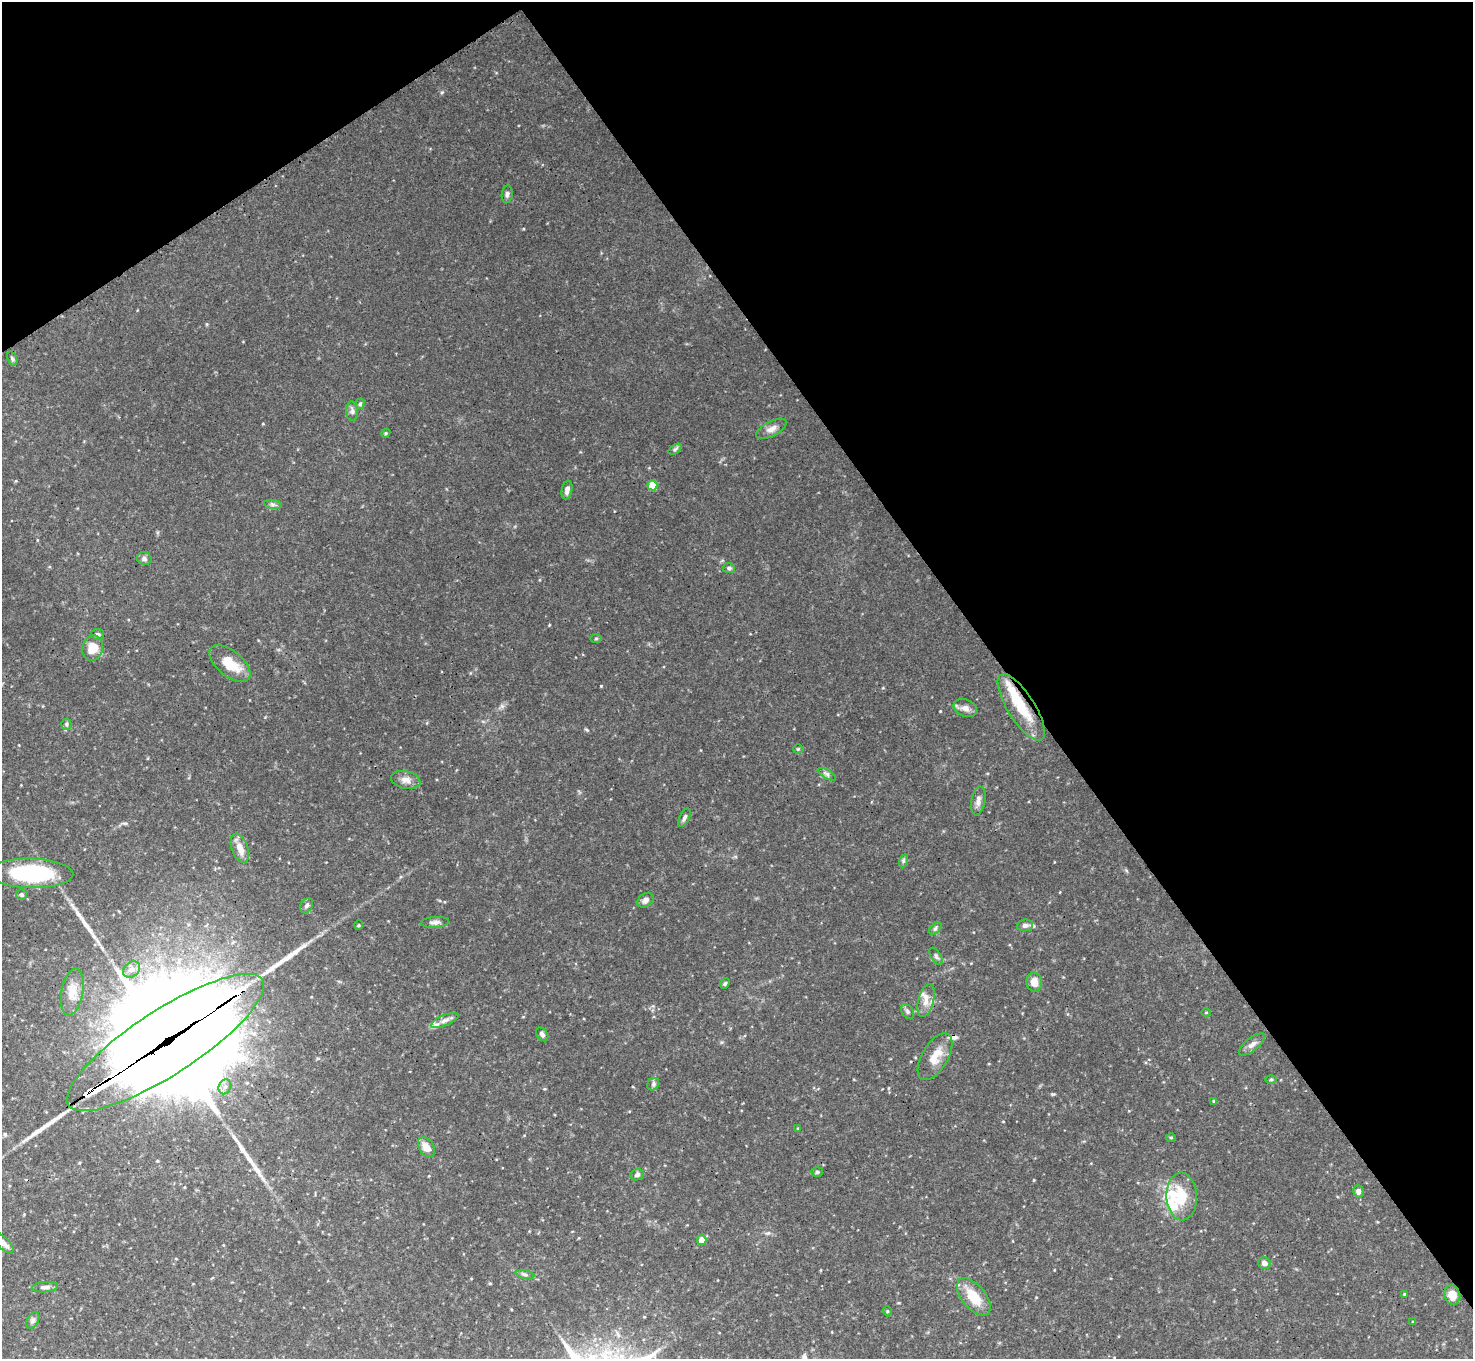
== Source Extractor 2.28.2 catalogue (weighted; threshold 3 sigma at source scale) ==
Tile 3 of 4 x 4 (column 3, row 1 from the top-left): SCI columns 2958-4428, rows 4392-5748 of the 5915 x 5917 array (HDU 1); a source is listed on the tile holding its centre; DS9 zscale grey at full resolution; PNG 1475 x 1361 px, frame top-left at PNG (2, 2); each listed source drawn as its Kron ellipse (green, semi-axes under 4 px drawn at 4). Shown black and unused: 36% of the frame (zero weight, under 3 of 4 exposures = <1% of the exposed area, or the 3 px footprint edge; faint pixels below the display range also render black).
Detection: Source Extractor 2.28.2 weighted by HDU 2 'WHT'; one run over the whole footprint, this tile lists its part. Background 0.133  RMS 0.0052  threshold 0.0235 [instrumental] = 3 sigma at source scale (4.5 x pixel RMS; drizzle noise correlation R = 1.50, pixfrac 1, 0.05/0.05 arcsec/px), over >= 5 px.
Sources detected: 80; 1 inside a brighter object's white glare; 1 cosmic-ray / hot-pixel residue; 4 long thin detections or spike segments (spike, bleed or trail) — neither listed nor drawn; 5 inside a brighter listed object's ellipse — not listed separately; the other 69 listed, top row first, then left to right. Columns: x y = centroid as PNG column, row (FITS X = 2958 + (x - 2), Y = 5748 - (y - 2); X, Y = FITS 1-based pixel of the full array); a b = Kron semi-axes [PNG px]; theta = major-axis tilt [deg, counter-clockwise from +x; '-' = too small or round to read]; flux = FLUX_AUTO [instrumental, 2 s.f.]
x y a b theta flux
507 194 9 5 84 1.4
12 359 8 4 -71 0.91
360 404 5 4 - 0.91
352 411 9 6 -87 1.5
771 429 16 7 28 3.2
386 433 5 3 - 0.53
675 449 7 4 37 0.97
652 485 5 5 - 11
567 490 9 5 78 2.1
273 504 9 4 -8 1.3
144 559 7 6 - 1.7
729 568 6 5 - 1
98 634 6 5 - 1
596 639 5 3 - 0.54
93 648 13 10 76 8.7
230 664 24 12 -39 12
1021 707 38 13 -58 18
965 708 12 8 -22 2.9
66 724 5 5 - 0.87
798 749 4 4 - 0.57
827 774 10 4 -29 1.3
406 780 15 8 -11 3.5
978 801 14 7 79 2.7
684 818 10 5 63 1.3
240 848 15 8 -70 5.3
903 861 6 4 72 0.88
31 873 42 15 -1 54
21 895 5 5 - 1.1
645 900 9 6 36 1.9
307 905 8 6 59 1.4
435 922 14 5 3 2
359 925 5 3 - 0.47
1025 925 8 6 10 1.6
935 928 7 4 45 1.1
936 956 10 5 -57 1.2
132 969 9 7 41 2.5
1034 982 9 7 -86 4.7
725 984 6 4 49 0.79
72 992 24 10 80 6.4
926 1000 17 7 75 4.3
907 1011 8 5 -60 1.2
1206 1012 5 3 - 0.46
445 1020 15 5 23 2.4
542 1034 7 5 -54 1.4
165 1042 115 32 33 20000
1252 1045 16 6 38 2.7
935 1057 26 13 59 8.8
1271 1079 6 3 1 0.58
653 1084 6 5 - 1.2
225 1087 8 6 68 2.1
1214 1101 4 4 - 0.65
798 1129 4 3 - 0.49
1171 1137 5 3 - 0.54
426 1147 11 7 -57 5.2
817 1172 5 5 - 0.91
637 1175 7 5 17 1.5
1358 1191 6 5 - 2
1182 1197 24 15 -88 15
702 1240 5 5 - 5.9
3 1243 13 6 -44 2.7
1264 1263 6 5 - 2.6
525 1275 9 4 -11 1.1
45 1287 13 5 5 1.7
1404 1294 4 3 - 0.63
1452 1295 10 8 -72 6.1
974 1297 22 12 -51 13
887 1311 5 3 - 0.43
33 1320 9 5 61 1.4
1413 1322 4 3 - 0.45
Overlapping masked pixels (flux is a lower limit): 2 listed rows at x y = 1021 707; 165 1042
Isophote crosses this tile's border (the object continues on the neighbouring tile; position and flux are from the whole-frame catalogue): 1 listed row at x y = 3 1243
Unlisted compact peaks at least as high as the median listed source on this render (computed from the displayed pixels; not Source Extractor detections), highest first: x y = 601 686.